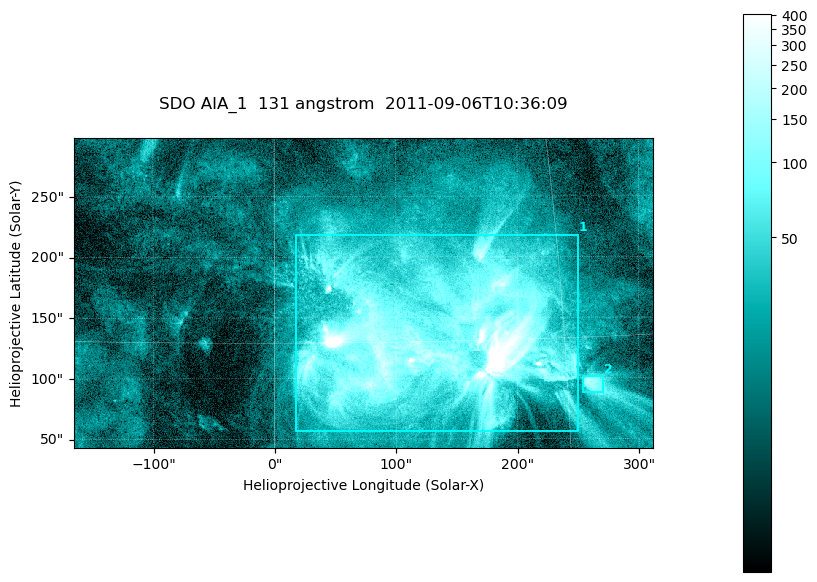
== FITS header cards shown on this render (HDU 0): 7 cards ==
TELESCOP= 'SDO     '           /
INSTRUME= 'AIA_1   '           /
WAVELNTH=                  131 /
WAVEUNIT= 'angstrom'           /
DATE-OBS= '2011-09-06T10:36:09.62' /
CTYPE1  = 'HPLN-TAN'           /
CTYPE2  = 'HPLT-TAN'           /

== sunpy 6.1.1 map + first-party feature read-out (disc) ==
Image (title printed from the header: SDO AIA_1  131 angstrom  2011-09-06T10:36:09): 794 x 424 px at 0.601 arcsec/px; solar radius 952 arcsec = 1585 px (partial field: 4.3% of the solar disc is inside the frame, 100% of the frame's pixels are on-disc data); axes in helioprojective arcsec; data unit not stated in the header (colour bar unlabelled)
Pointing: header CRPIX1/2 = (2043.22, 2045.61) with CRVAL1/2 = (0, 0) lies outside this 794 x 424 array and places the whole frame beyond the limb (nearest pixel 1.29 R_sun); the SolarSoft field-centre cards XCEN/YCEN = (73.02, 170.4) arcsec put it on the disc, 1656 arcsec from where CRPIX/CRVAL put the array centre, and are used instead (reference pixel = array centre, CRVAL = XCEN/YCEN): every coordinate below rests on XCEN/YCEN
Orientation: roll -0.139 deg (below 1 deg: not rotated)
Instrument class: DISC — disc imager (sunpy class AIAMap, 131 A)
Bright regions (active regions / flare kernels): reference = the on-disc median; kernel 7 px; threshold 5 sigma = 66.9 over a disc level ~16.2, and >= 1.15x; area >= 336 px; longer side >= 5 px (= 3 arcsec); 2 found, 2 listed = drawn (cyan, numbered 1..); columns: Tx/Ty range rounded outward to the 2 arcsec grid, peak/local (2 s.f.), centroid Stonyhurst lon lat
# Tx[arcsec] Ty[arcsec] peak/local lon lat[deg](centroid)
1 16..250 56..220 57 +8 +15
2 254..272 88..102 11 +16 +13